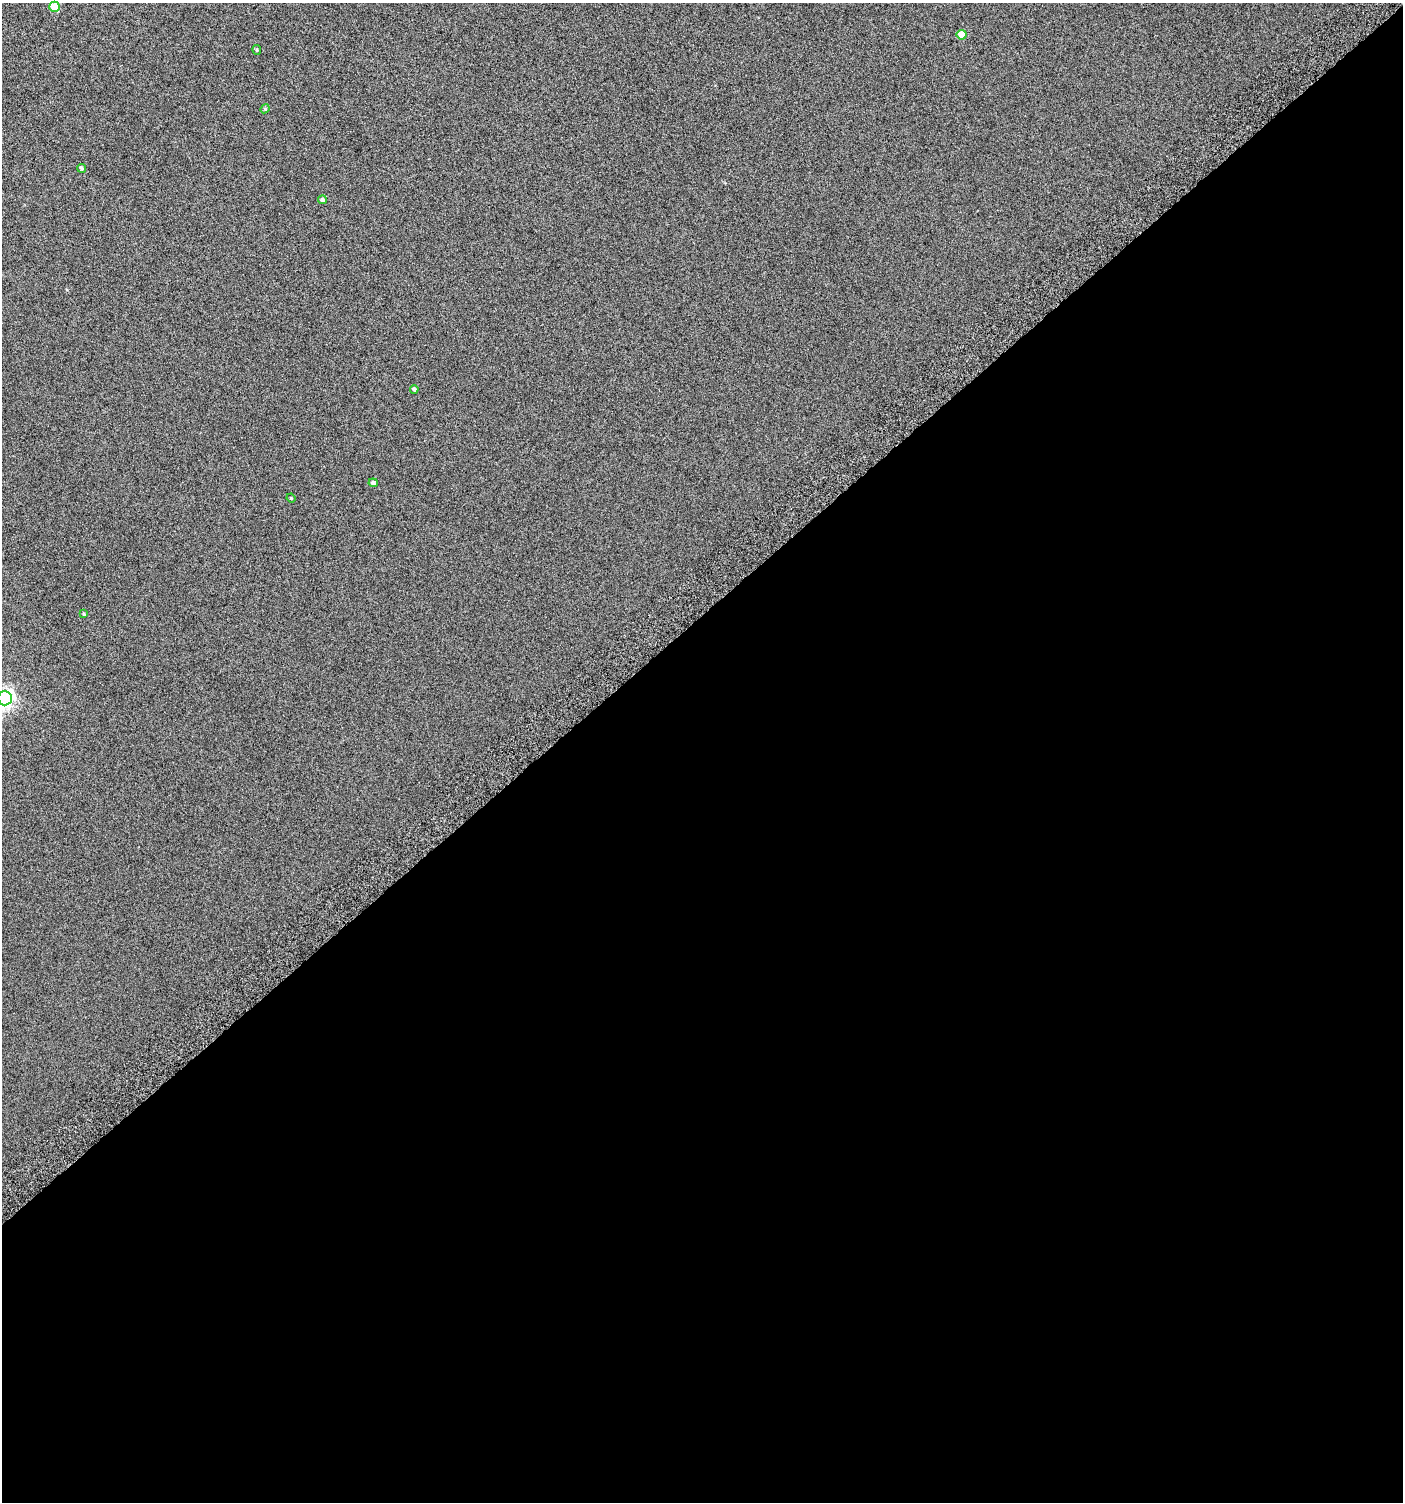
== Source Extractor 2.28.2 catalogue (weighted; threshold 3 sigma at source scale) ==
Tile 15 of 4 x 4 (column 3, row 4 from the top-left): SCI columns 3039-4439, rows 28-1527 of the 6008 x 6064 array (HDU 1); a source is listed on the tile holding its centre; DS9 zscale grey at full resolution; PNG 1405 x 1504 px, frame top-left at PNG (2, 3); each listed source drawn as its Kron ellipse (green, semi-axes under 4 px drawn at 4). Shown black and unused: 59% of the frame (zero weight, under 4 of 8 exposures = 2% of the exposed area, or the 3 px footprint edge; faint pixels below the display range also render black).
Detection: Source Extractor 2.28.2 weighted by HDU 2 'WHT'; one run over the whole footprint, this tile lists its part. Background -0.0786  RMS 0.26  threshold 1.07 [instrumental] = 3 sigma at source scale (4.09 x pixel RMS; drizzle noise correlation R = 1.36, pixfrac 0.8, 0.0396/0.0396 arcsec/px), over >= 5 px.
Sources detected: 11; all 11 listed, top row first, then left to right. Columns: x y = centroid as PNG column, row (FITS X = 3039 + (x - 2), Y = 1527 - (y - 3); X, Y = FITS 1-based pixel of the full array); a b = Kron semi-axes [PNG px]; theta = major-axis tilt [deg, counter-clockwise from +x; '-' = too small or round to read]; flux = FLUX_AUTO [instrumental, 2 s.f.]
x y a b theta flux
54 7 5 5 - 650
962 35 5 5 - 370
257 50 5 4 - 28
265 109 5 4 - 28
81 168 5 4 - 39
322 200 4 4 - 45
414 389 4 4 - 56
373 483 4 4 - 54
291 498 4 3 - 19
84 614 4 4 - 23
5 698 7 7 - 8800
Isophote crosses this tile's border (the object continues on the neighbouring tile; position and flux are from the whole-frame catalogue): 1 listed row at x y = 5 698